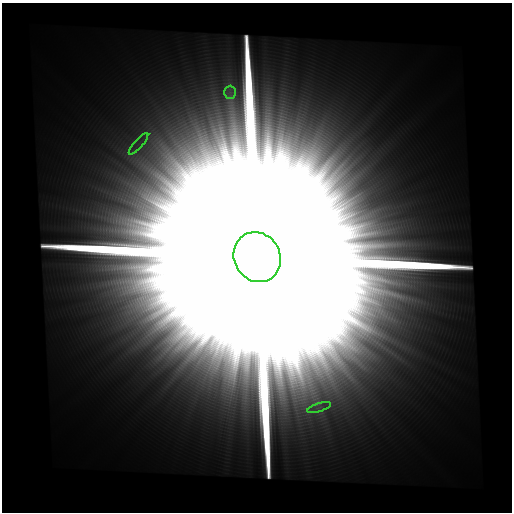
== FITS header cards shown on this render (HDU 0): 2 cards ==
NAXIS1  =                  510
NAXIS2  =                  510

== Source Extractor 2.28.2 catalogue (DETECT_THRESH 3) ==
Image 510 x 510 px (HDU 0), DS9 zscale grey, 1 PNG px = 1 image px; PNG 514 x 514 px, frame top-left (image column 1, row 510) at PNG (2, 3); each listed source drawn as its Kron ellipse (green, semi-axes under 4 px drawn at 4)
Background 4.30e-09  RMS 2.7e-09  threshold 8.07e-09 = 3 sigma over >= 5 px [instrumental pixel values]
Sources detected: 4; all 4 listed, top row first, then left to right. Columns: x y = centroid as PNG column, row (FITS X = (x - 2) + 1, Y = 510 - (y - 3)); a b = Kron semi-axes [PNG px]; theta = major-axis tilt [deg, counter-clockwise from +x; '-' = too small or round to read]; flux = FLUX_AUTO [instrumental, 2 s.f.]
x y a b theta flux
230 92 6 6 - 7.4e-07
138 144 14 3 49 9.9e-07
257 257 25 23 -61 9.6e-01
319 407 12 3 18 6.0e-07